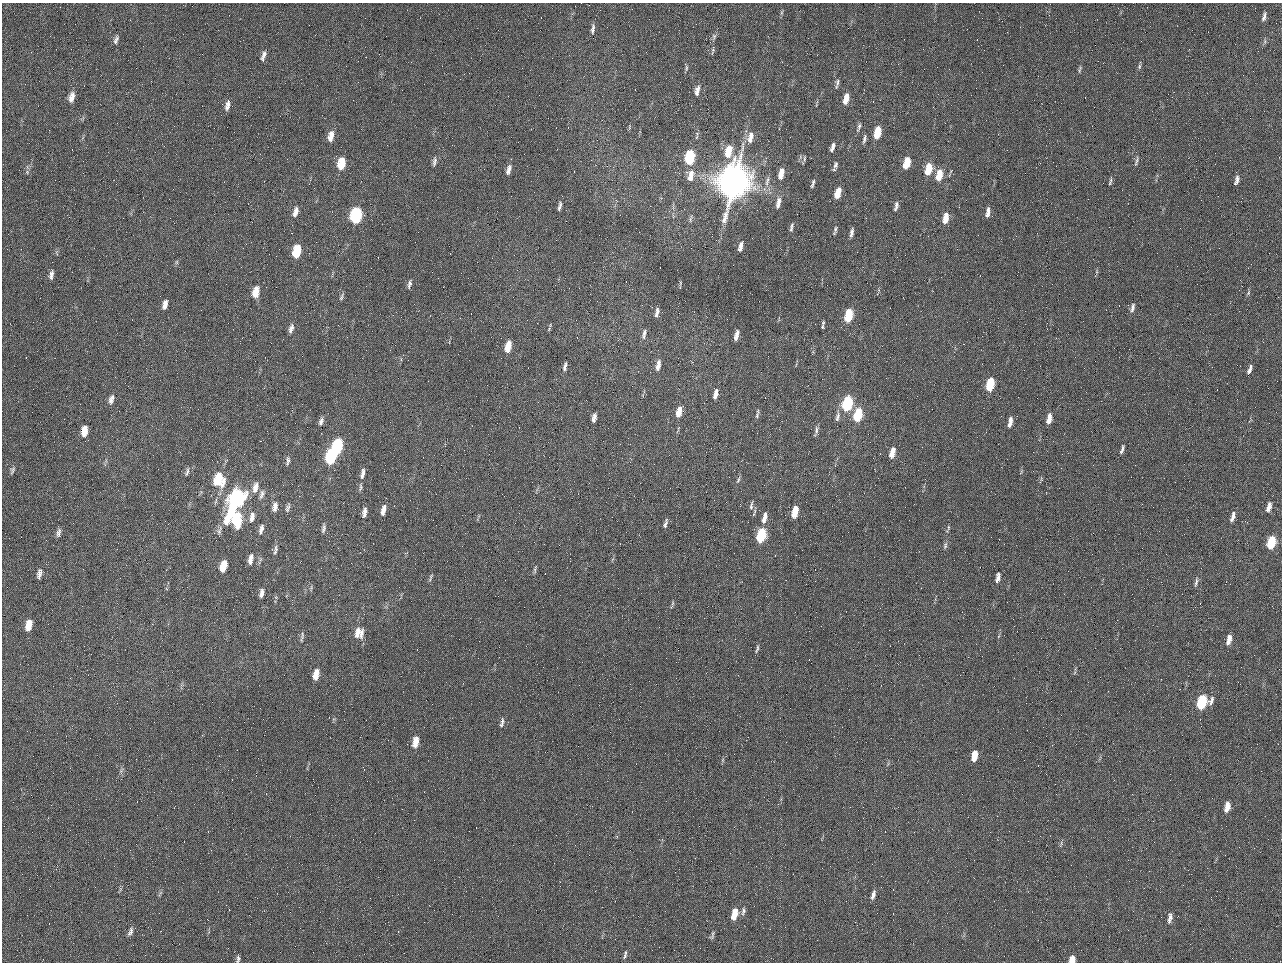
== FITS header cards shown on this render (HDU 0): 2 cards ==
NAXIS1  =                 1280 / length of data axis 1
NAXIS2  =                  960 / length of data axis 2

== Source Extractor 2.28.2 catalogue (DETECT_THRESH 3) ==
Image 1280 x 960 px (HDU 0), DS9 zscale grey, 1 PNG px = 1 image px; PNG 1284 x 964 px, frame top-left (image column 1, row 960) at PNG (2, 3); no overlay
Background 2560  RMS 180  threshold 555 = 3 sigma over >= 5 px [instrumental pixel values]
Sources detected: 159; all 159 listed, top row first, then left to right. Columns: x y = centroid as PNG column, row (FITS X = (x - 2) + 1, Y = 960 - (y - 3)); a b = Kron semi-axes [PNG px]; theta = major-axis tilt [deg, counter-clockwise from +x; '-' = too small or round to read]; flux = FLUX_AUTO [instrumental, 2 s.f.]
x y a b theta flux
781 13 8 4 71 1.9e+04
1264 16 11 4 73 4.0e+04
593 29 14 5 83 5.0e+04
714 36 8 6 76 3.6e+04
116 40 10 4 69 4.0e+04
984 50 2 2 - 6.2e+04
713 51 13 4 79 2.9e+04
264 54 10 6 79 4.5e+04
263 59 7 5 -56 2.5e+04
1139 66 7 5 86 2.3e+04
686 68 9 4 90 2.0e+04
1080 69 11 4 74 2.2e+04
837 83 13 4 79 3.7e+04
697 91 12 6 78 7.2e+04
71 97 13 7 76 9.6e+04
846 99 11 5 75 1.7e+05
227 105 14 6 76 6.7e+04
859 127 12 5 72 3.5e+04
877 133 10 5 76 3.4e+05
331 136 13 7 77 1.3e+05
697 136 14 3 87 2.6e+04
750 137 15 7 79 1.2e+05
864 139 11 4 76 3.8e+04
832 147 10 4 72 5.5e+04
728 151 12 6 77 3.1e+05
689 157 10 6 80 9.3e+05
804 159 8 4 89 1.9e+04
434 161 14 5 79 4.6e+04
1136 161 13 4 72 3.2e+04
341 163 11 6 80 3.4e+05
907 163 10 5 76 3.2e+05
835 165 10 6 74 3.9e+04
928 169 11 6 76 3.3e+05
509 170 12 5 73 6.8e+04
27 172 6 6 - 2.5e+04
781 174 12 5 77 1.5e+05
691 175 15 8 80 1.3e+05
939 175 12 6 78 2.4e+05
1236 180 10 4 72 5.3e+04
767 181 15 6 72 6.9e+04
1110 181 11 3 75 2.3e+04
734 182 23 17 73 1.2e+07
813 183 12 4 73 3.2e+04
838 193 10 5 72 2.1e+05
778 203 14 5 77 8.4e+04
897 204 9 5 72 3.5e+04
560 206 12 4 76 3.9e+04
896 208 9 3 58 2.5e+04
295 212 12 6 74 7.8e+04
988 212 11 5 79 7.2e+04
356 216 11 6 78 1.8e+06
946 217 9 6 83 1.4e+05
945 221 6 5 - 7.6e+04
792 226 8 6 60 2.7e+04
791 229 8 4 71 2.5e+04
835 229 9 4 82 3.1e+04
852 232 11 4 80 4.4e+04
740 246 11 5 74 6.9e+04
297 251 11 6 77 4.5e+05
176 262 7 4 90 1.7e+04
51 275 13 6 81 5.6e+04
680 283 6 3 73 1.4e+04
409 284 11 4 77 3.8e+04
256 292 11 6 78 2.1e+05
1248 293 6 4 71 1.9e+04
341 297 11 4 71 2.5e+04
165 304 10 5 77 7.6e+04
1132 308 12 5 75 4.9e+04
657 312 11 4 79 5.2e+04
848 316 10 5 76 5.3e+05
823 323 8 5 82 2.6e+04
291 328 12 5 72 5.4e+04
549 329 6 4 71 1.3e+04
644 333 9 6 84 4.5e+04
736 335 10 4 75 8.1e+04
508 346 10 5 76 2.0e+05
658 365 14 5 79 9.3e+04
565 366 11 4 79 4.4e+04
1250 369 11 4 68 4.8e+04
990 384 10 5 77 6.0e+05
715 394 11 4 77 7.8e+04
111 399 12 6 74 6.5e+04
847 403 10 5 75 1.3e+06
679 412 11 5 75 1.9e+05
757 414 11 3 77 2.7e+04
858 415 10 5 74 7.0e+05
837 417 13 6 76 4.8e+04
594 418 10 4 81 6.3e+04
1049 419 10 5 78 1.4e+05
321 421 10 6 72 4.6e+04
1010 422 12 5 78 8.1e+04
84 431 11 6 82 1.6e+05
816 431 12 4 77 3.7e+04
986 432 2 2 - 8.2e+03
337 447 11 6 79 1.3e+06
1122 449 12 4 70 3.7e+04
892 453 10 5 75 1.4e+05
331 457 11 6 81 1.4e+06
288 461 12 5 82 3.9e+04
12 470 11 5 72 3.1e+04
187 472 11 4 71 3.1e+04
363 473 12 5 77 6.5e+04
219 479 13 10 -88 4.6e+05
738 480 10 3 68 2.5e+04
255 487 14 7 75 1.0e+05
360 487 11 4 84 2.9e+04
262 494 13 6 73 5.2e+04
236 499 22 8 66 3.1e+06
751 505 14 4 82 3.9e+04
275 507 11 6 78 7.1e+04
1269 507 11 5 74 9.0e+04
288 508 11 5 74 3.4e+04
383 510 10 4 76 9.6e+04
795 512 10 5 76 3.0e+05
364 513 10 5 81 7.1e+04
252 517 13 6 78 7.9e+04
1233 517 12 5 74 6.9e+04
764 518 12 5 75 9.7e+04
237 519 12 7 88 7.1e+05
665 523 9 3 77 3.4e+04
323 528 11 4 79 3.7e+04
948 528 12 4 66 2.2e+04
261 529 14 5 75 5.6e+04
58 533 11 5 78 4.1e+04
761 535 10 5 76 1.0e+06
1271 542 10 5 75 6.5e+05
945 545 9 5 78 2.9e+04
275 550 13 5 82 4.1e+04
250 559 10 5 78 8.5e+04
223 566 10 5 74 2.6e+05
535 570 11 3 79 2.5e+04
39 574 11 5 79 5.5e+04
431 576 8 4 75 2.3e+04
998 578 11 5 79 6.4e+04
1196 582 12 4 77 3.2e+04
262 593 9 4 78 5.7e+04
672 603 8 4 81 2.0e+04
29 625 11 6 78 1.9e+05
359 633 14 13 - 1.7e+05
302 637 16 4 80 3.2e+04
1229 640 11 5 76 1.0e+05
757 649 12 3 74 2.7e+04
316 674 11 6 77 1.8e+05
1202 702 11 7 62 9.8e+05
502 721 10 6 -86 3.9e+04
501 725 7 5 53 2.4e+04
415 742 12 6 79 1.8e+05
974 756 10 5 78 2.2e+05
121 771 9 4 65 2.8e+04
1227 807 10 5 78 1.2e+05
873 895 10 4 74 5.6e+04
743 911 12 5 79 4.5e+04
734 914 11 5 77 2.5e+05
1170 918 12 5 78 5.9e+04
130 932 10 5 67 4.7e+04
712 935 12 4 74 3.0e+04
625 955 11 4 78 3.0e+04
238 959 9 4 83 2.8e+04
1072 959 7 5 77 1.3e+05
At the frame edge (FLAGS 8, measured only in part): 2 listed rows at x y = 238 959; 1072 959